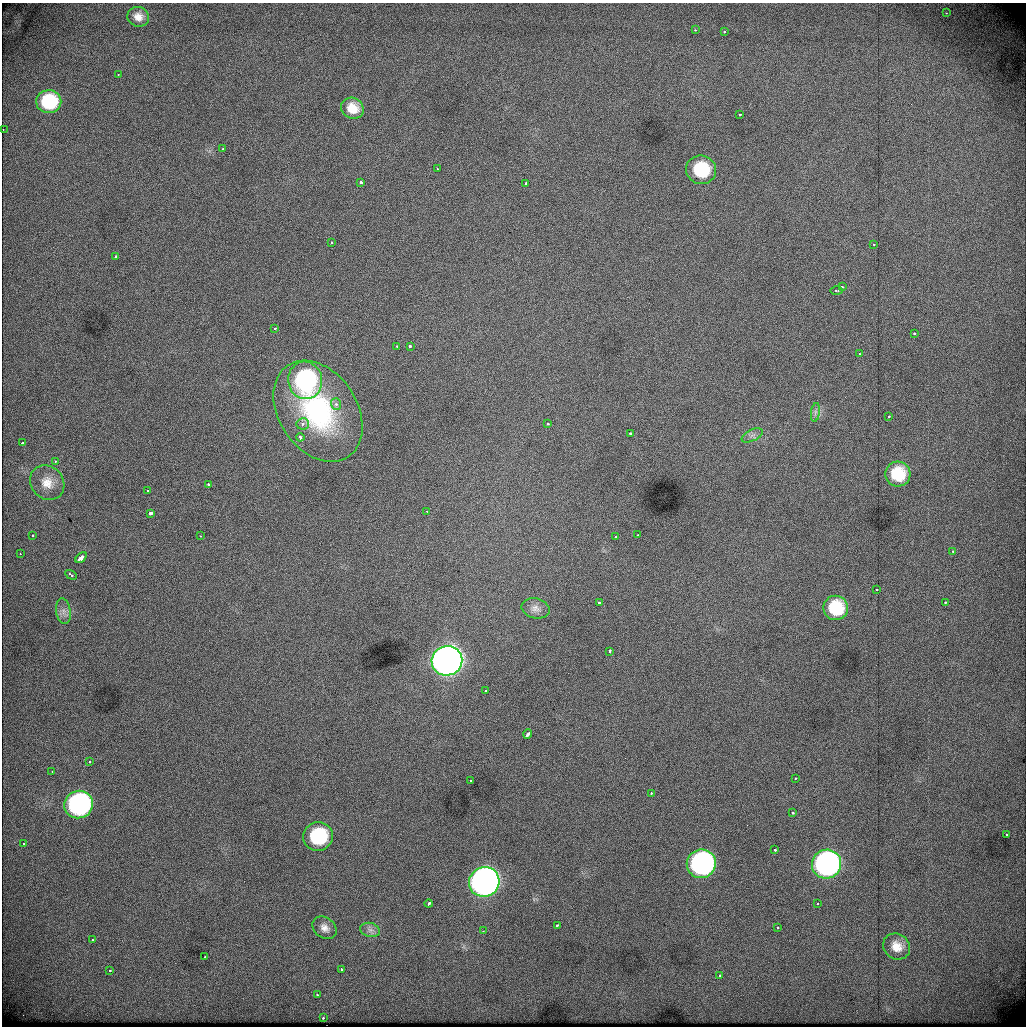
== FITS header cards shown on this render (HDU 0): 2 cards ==
NAXIS1  =                 1024          /
NAXIS2  =                 1024          /

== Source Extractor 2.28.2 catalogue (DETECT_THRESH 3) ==
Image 1024 x 1024 px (HDU 0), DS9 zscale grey, 1 PNG px = 1 image px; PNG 1028 x 1028 px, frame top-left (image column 1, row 1024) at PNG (2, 3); each listed source drawn as its Kron ellipse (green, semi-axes under 4 px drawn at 4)
Background 470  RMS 2.8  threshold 8.27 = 3 sigma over >= 5 px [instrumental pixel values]
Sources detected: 89; all 89 listed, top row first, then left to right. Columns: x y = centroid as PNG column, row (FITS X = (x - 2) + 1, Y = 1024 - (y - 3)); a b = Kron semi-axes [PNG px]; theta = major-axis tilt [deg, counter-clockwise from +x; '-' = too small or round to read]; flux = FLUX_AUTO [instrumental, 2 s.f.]
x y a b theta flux
946 13 3 2 - 170
138 17 11 10 - 1500
695 30 3 3 - 190
724 32 3 3 - 280
118 74 2 2 - 110
49 102 12 11 - 11000
352 108 11 10 - 2900
739 114 3 3 - 390
3 129 2 2 - 160
223 149 3 2 - 500
437 169 3 2 - 220
701 170 15 14 - 11000
361 182 3 3 - 1300
526 183 3 3 - 860
331 243 3 3 - 440
874 244 4 3 - 210
115 256 3 3 - 550
842 287 3 3 - 880
836 291 6 3 -1 220
275 328 3 3 - 330
914 333 3 3 - 550
397 346 3 3 - 380
410 346 3 3 - 650
859 354 3 2 - 290
305 380 19 17 -81 31000
336 404 5 5 - 650
318 411 55 39 -56 34000
815 412 9 4 82 630
888 416 3 3 - 330
303 424 6 5 - 650
548 424 3 3 - 490
630 433 3 3 - 670
752 435 11 5 27 840
300 437 4 3 - 920
22 443 3 3 - 510
55 461 3 2 - 300
898 474 12 12 - 7100
47 483 18 16 -49 2800
208 484 3 3 - 580
148 490 3 3 - 550
427 511 3 2 - 190
150 513 4 3 - 2200
33 535 3 2 - 300
637 535 3 2 - 270
200 536 3 2 - 240
615 537 3 3 - 980
953 551 3 3 - 350
20 554 3 2 - 320
81 558 6 4 47 4800
71 575 6 3 -32 850
877 590 3 3 - 250
945 602 3 3 - 340
599 603 3 3 - 1000
535 608 14 10 -13 1200
836 608 12 12 - 8200
63 611 13 7 -82 1200
609 651 4 3 - 790
447 661 15 14 - 260000
485 690 3 2 - 250
528 734 5 3 - 1200
90 761 3 3 - 290
52 771 3 2 - 220
795 778 3 2 - 370
471 781 3 3 - 360
651 793 3 2 - 410
79 805 14 13 - 50000
793 813 3 3 - 360
1006 834 3 3 - 380
318 837 15 14 - 14000
24 844 3 2 - 340
775 850 3 3 - 510
701 864 15 14 - 58000
826 864 15 14 - 73000
484 882 15 14 - 150000
429 904 4 3 - 1100
817 904 3 2 - 460
557 925 3 2 - 200
777 927 3 3 - 240
325 928 13 10 -37 1400
370 930 10 7 -14 880
483 931 3 2 - 250
92 940 3 2 - 310
897 947 14 12 -34 2700
205 956 3 2 - 550
342 969 4 3 - 490
110 970 3 3 - 290
720 975 3 3 - 420
317 995 3 2 - 810
323 1018 3 2 - 570
At the frame edge (FLAGS 8, measured only in part): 1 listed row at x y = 3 129